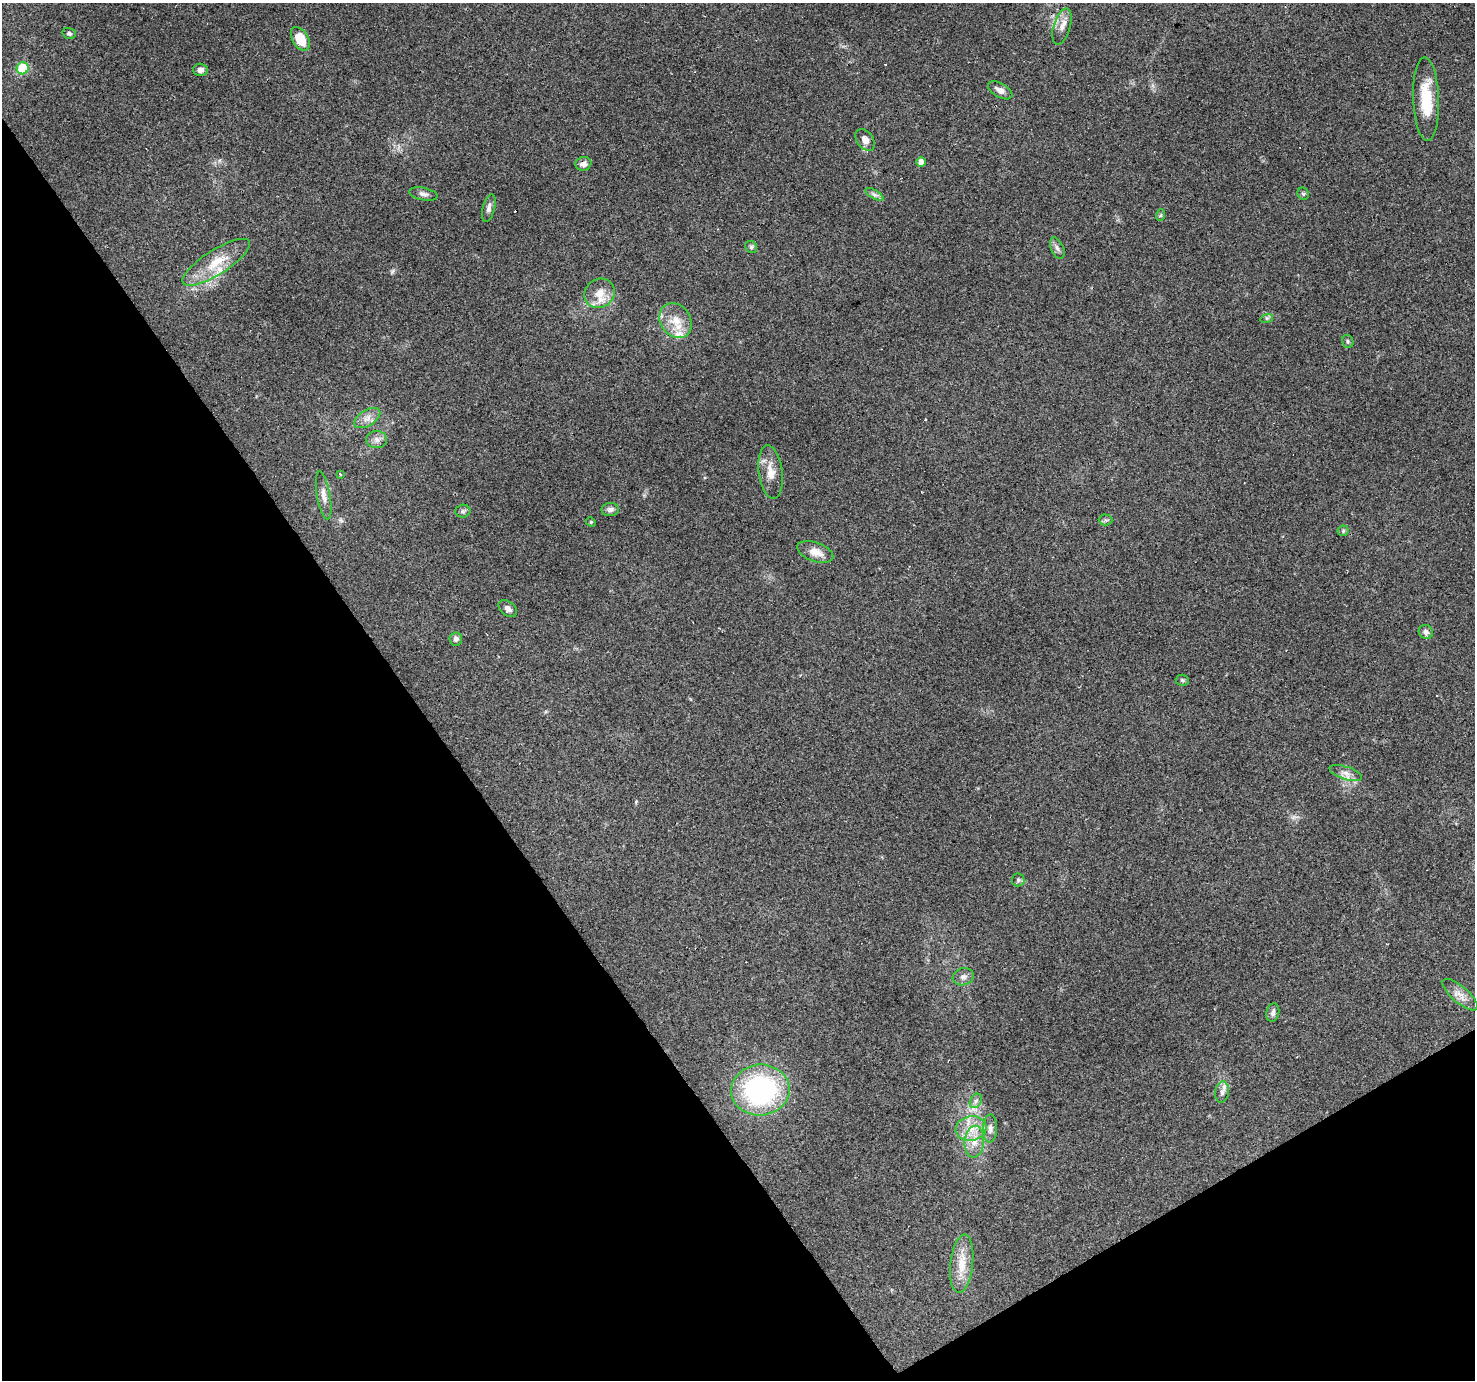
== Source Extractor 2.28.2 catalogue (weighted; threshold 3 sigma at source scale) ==
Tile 14 of 4 x 4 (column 2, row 4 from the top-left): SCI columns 1474-2946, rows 178-1555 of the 5891 x 5804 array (HDU 1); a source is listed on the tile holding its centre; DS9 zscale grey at full resolution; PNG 1477 x 1382 px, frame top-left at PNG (2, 3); each listed source drawn as its Kron ellipse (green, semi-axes under 4 px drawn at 4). Shown black and unused: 33% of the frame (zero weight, under 3 of 4 exposures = <1% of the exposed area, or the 3 px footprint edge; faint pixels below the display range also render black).
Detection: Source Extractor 2.28.2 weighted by HDU 2 'WHT'; one run over the whole footprint, this tile lists its part. Background 0.219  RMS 0.0078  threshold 0.0352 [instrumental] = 3 sigma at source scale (4.5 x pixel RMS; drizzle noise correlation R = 1.50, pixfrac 1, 0.0396/0.0396 arcsec/px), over >= 5 px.
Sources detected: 57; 5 cosmic-ray / hot-pixel residue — neither listed nor drawn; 3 inside a brighter listed object's ellipse — not listed separately; the other 49 listed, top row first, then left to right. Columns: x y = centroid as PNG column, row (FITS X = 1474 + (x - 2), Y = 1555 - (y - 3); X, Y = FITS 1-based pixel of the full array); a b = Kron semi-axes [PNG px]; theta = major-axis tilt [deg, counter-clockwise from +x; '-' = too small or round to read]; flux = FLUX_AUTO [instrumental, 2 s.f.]
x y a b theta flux
1062 27 19 8 73 6.7
69 34 7 5 -18 1.9
300 39 13 8 -59 19
23 68 6 6 - 40
200 70 7 6 - 3
1000 90 13 7 -30 4.8
1426 99 42 13 -88 28
865 140 12 8 -54 5.9
921 162 5 4 - 4.6
583 164 8 6 15 3.8
423 194 14 6 -12 3.2
874 194 10 4 -30 2.2
1303 194 6 5 - 1.3
489 208 14 6 76 2.8
1161 215 6 3 70 0.91
751 247 6 5 - 1.5
1057 248 11 6 -65 2.7
216 262 39 12 32 21
599 293 16 14 39 12
1267 318 6 4 17 1.1
676 321 18 15 -55 14
1348 341 7 5 -75 1.5
367 418 14 8 31 5.6
377 440 10 8 -3 4.2
771 472 27 12 -83 11
340 474 3 3 - 1.3
324 495 24 6 -80 6
610 510 8 6 7 2.7
463 511 7 6 - 1.9
1106 520 7 5 -1 1.6
591 522 5 4 - 0.84
1343 531 5 5 - 1.2
815 552 19 9 -20 8.8
508 609 10 7 -37 3.5
1426 632 7 6 - 3.1
456 639 6 6 - 3
1182 680 6 5 - 1.4
1346 773 17 6 -18 4.8
1018 880 6 6 - 1.5
963 977 11 8 17 3.6
1460 995 22 8 -41 6.8
1273 1013 9 6 79 2.8
760 1090 29 25 5 130
1222 1092 10 7 83 3.6
976 1101 8 5 60 2.3
990 1128 14 7 88 3.9
971 1129 15 12 10 13
974 1142 16 9 86 9.5
962 1264 29 11 84 15
Overlapping masked pixels (flux is a lower limit): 1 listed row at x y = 583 164